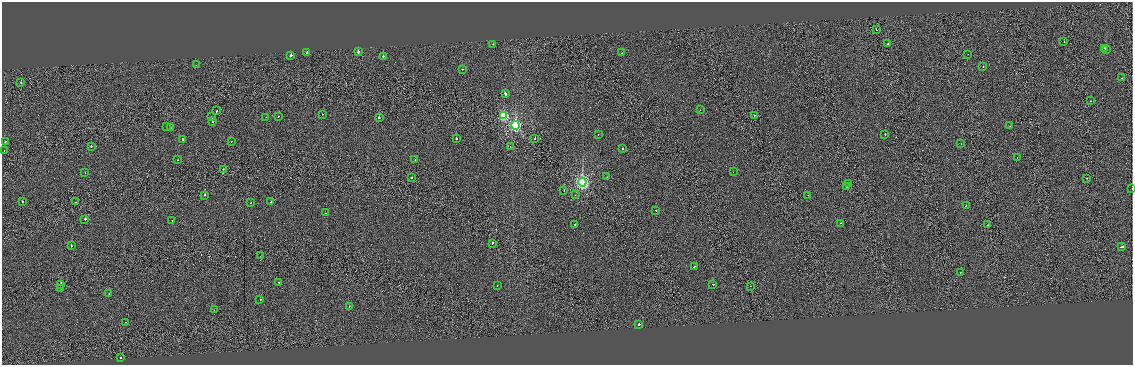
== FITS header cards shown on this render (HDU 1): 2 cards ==
NAXIS1  =                 2261
NAXIS2  =                  726

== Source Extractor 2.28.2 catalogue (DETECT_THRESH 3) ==
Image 2261 x 726 px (HDU 1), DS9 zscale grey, zoomed out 1/2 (1 PNG px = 2 x 2 image px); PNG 1135 x 367 px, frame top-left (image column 1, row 726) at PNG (2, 2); each listed source drawn as its Kron ellipse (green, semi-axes under 4 px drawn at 4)
Background -1.97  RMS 0.81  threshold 2.42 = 3 sigma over >= 5 px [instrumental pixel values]
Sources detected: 101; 8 cannot appear on this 1/2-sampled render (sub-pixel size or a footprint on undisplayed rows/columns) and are neither listed nor drawn; the other 93 listed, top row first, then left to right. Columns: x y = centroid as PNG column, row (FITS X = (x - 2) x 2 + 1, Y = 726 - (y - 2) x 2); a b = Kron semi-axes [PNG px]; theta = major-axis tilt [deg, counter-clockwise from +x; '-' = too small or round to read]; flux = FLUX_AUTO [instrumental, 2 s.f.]
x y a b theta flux
876 30 2 1 - 520
1064 42 2 1 - 520
493 44 2 1 - 170
888 44 2 1 - 450
1104 48 3 2 - 1300
1106 49 2 2 - 910
307 52 2 2 - 490
358 52 2 2 - 2400
622 53 2 1 - 370
968 54 2 2 - 140
291 56 2 2 - 980
383 56 2 2 - 1800
196 65 2 1 - 180
983 66 2 2 - 310
462 69 2 1 - 360
1122 78 2 2 - 200
21 82 2 2 - 690
505 93 3 2 - 950
1091 101 2 1 - 260
700 110 2 1 - 190
217 111 2 2 - 1400
322 114 2 1 - 590
754 115 2 2 - 190
278 116 2 2 - 390
504 116 4 3 - 8800
212 117 3 2 - 2300
266 117 2 2 - 270
379 118 2 2 - 1500
213 121 2 2 - 730
515 125 4 4 - 24000
167 126 2 1 - 530
1010 126 2 1 - 310
171 128 2 2 - 650
598 134 2 2 - 260
885 134 2 1 - 1200
535 138 2 2 - 800
183 139 4 2 - 1500
456 139 2 2 - 2100
231 141 2 2 - 400
5 142 2 2 - 710
961 144 2 2 - 380
91 146 2 2 - 770
510 146 2 1 - 280
622 148 2 2 - 320
4 151 2 1 - 450
1017 158 2 2 - 360
178 160 2 2 - 270
415 160 2 2 - 260
223 169 2 2 - 240
85 172 2 2 - 250
733 172 2 2 - 210
607 177 2 2 - 320
412 178 2 2 - 450
1087 178 2 2 - 410
582 182 4 4 - 38000
848 184 2 2 - 570
847 187 2 2 - 340
1132 188 2 1 - 420
564 191 2 1 - 390
204 195 2 2 - 1500
575 195 2 2 - 330
808 195 2 1 - 290
23 201 2 2 - 640
76 202 2 1 - 610
251 202 2 2 - 440
271 202 2 2 - 240
966 206 2 2 - 790
656 210 2 2 - 410
325 213 2 1 - 330
85 219 2 2 - 1400
172 220 2 2 - 360
841 223 2 2 - 490
575 224 2 2 - 430
988 225 2 2 - 250
492 243 2 1 - 1200
71 246 2 2 - 1100
1122 247 3 2 - 1200
260 256 2 1 - 360
694 266 2 2 - 760
960 272 2 1 - 680
279 282 2 1 - 920
713 284 2 2 - 1300
61 285 2 1 - 1600
497 286 2 2 - 700
751 286 2 1 - 350
60 288 2 1 - 1900
109 294 2 1 - 380
260 299 2 2 - 630
349 306 2 1 - 360
214 310 2 1 - 200
126 322 2 1 - 1200
639 324 2 2 - 1700
121 358 2 2 - 840
At the frame edge (FLAGS 8, measured only in part): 1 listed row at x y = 1132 188
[8 sub-pixel or undisplayed-footprint detections neither listed nor drawn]